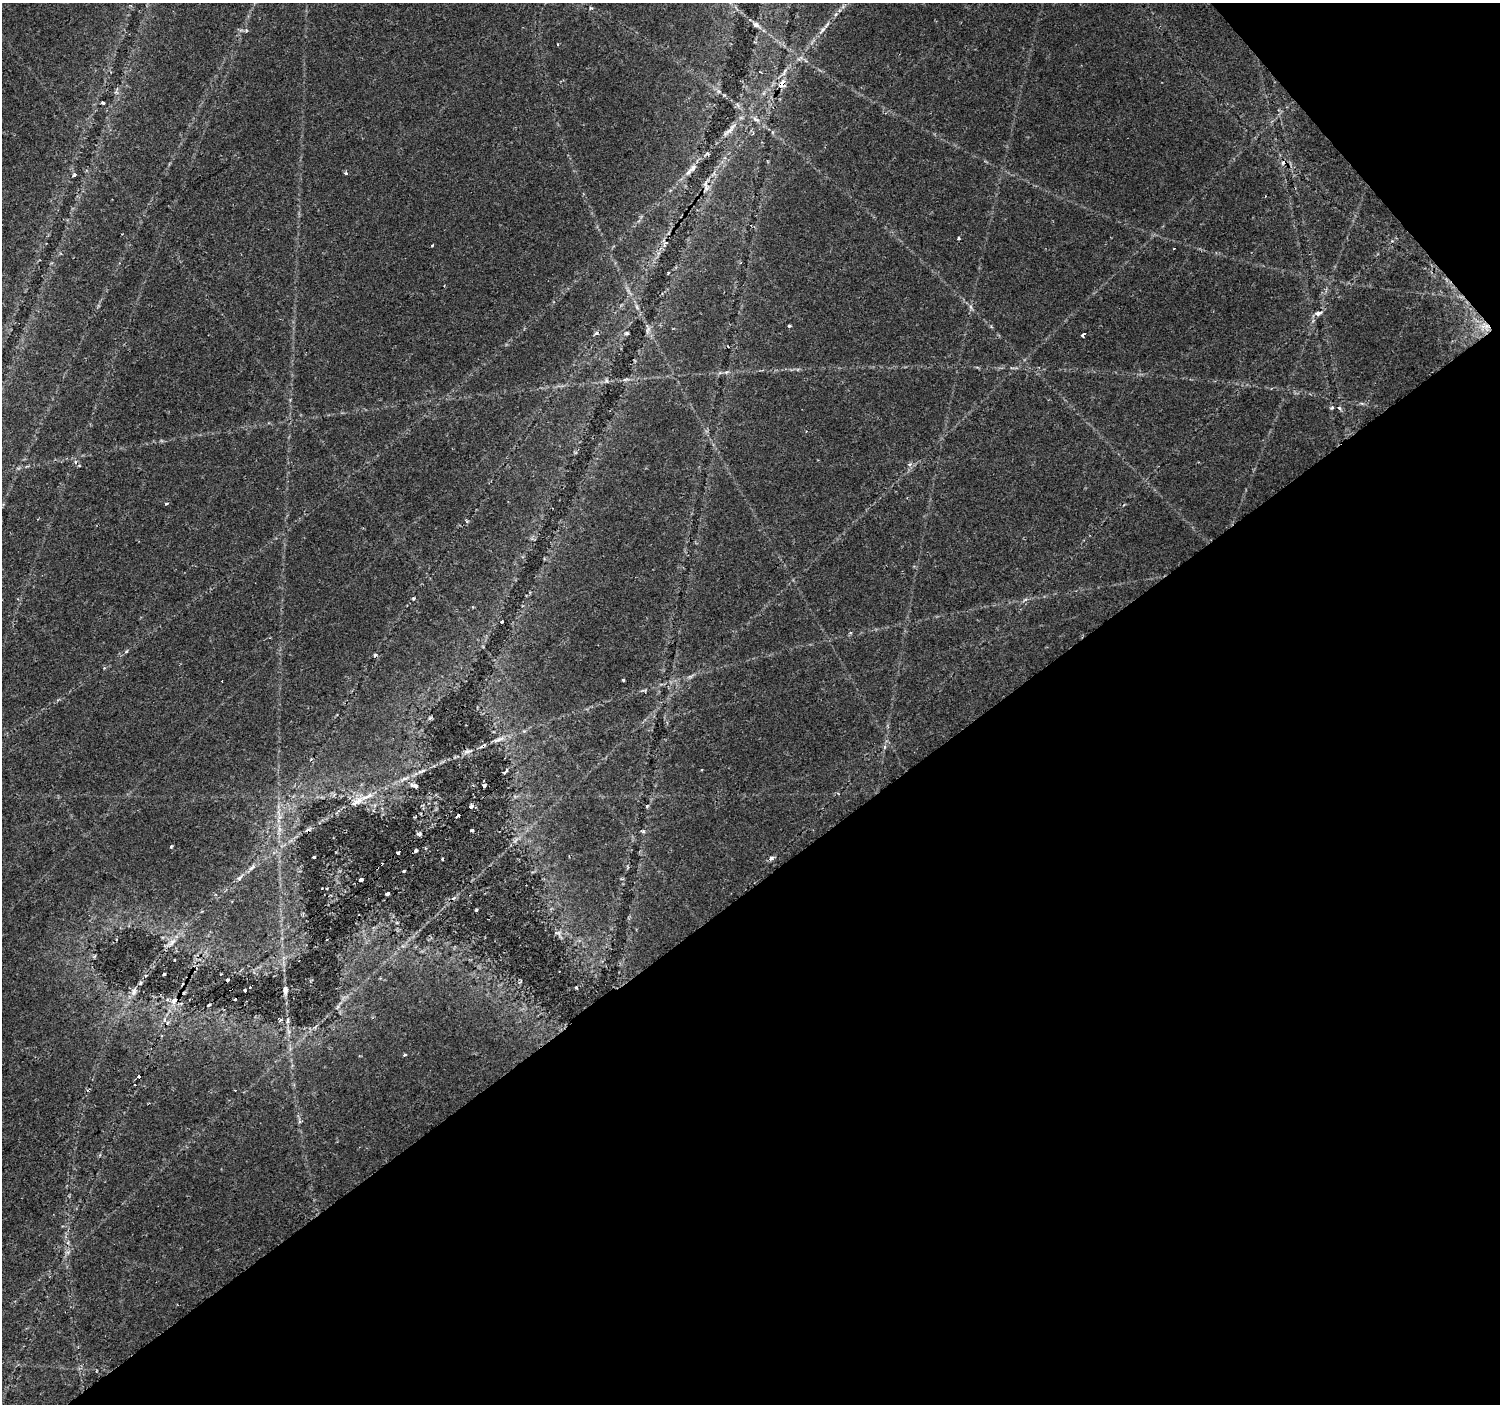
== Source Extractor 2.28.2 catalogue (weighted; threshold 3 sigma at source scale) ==
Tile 12 of 4 x 4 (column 4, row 3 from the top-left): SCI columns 4504-6001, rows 1606-3007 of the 6001 x 5954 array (HDU 1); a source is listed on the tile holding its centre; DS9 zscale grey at full resolution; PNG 1502 x 1406 px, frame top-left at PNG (2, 3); no overlay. Shown black and unused: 39% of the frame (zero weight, under 2 of 3 exposures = <1% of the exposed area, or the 3 px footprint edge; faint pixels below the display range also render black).
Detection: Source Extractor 2.28.2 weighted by HDU 2 'WHT'; one run over the whole footprint, this tile lists its part. Background 0.0351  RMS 0.0034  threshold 0.0151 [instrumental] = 3 sigma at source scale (4.5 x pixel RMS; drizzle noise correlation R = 1.50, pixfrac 1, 0.0396/0.0396 arcsec/px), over >= 5 px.
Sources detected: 94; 17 cosmic-ray / hot-pixel residue — not listed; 3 inside a brighter listed object's ellipse — not listed separately; the other 74 listed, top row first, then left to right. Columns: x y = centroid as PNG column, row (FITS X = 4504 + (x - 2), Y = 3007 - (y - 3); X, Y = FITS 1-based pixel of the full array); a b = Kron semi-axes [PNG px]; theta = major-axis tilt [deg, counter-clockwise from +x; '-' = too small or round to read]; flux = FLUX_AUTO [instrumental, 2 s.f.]
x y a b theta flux
591 8 4 4 - 0.44
756 25 11 6 -31 1.3
822 30 14 4 49 1.4
558 45 3 2 - 0.48
782 84 14 9 55 2.9
103 103 3 3 - 1
756 119 12 4 -25 1.1
730 130 29 6 45 3.1
753 134 5 2 - 0.36
689 172 14 6 52 1.8
346 173 3 3 - 1.9
74 175 4 3 - 0.73
706 186 17 6 -73 2
958 238 4 3 - 0.44
637 307 8 4 -54 0.69
1318 313 9 6 13 1.4
789 326 3 3 - 0.89
1483 326 17 11 76 4.9
648 330 11 5 66 1.1
627 333 5 4 - 0.51
1083 335 4 3 - 1.6
626 379 11 3 15 0.82
606 381 6 5 - 0.66
910 464 6 5 - 1.2
166 504 3 3 - 1.6
467 521 5 4 - 0.54
414 598 4 3 - 0.6
502 622 3 3 - 0.56
126 651 6 4 30 0.49
623 680 4 3 - 0.95
222 681 3 2 - 0.29
430 718 7 4 53 0.5
524 731 5 5 - 0.5
499 739 20 5 22 2.1
468 751 13 3 8 0.87
311 759 5 3 - 0.3
507 770 7 3 74 0.55
702 770 3 2 - 0.3
422 771 13 4 16 1.4
405 778 16 5 22 2.4
416 786 9 6 -30 1.2
367 796 25 6 25 4
647 806 5 4 - 0.43
458 815 5 3 - 2.3
472 830 3 3 - 0.72
419 834 7 5 -4 0.7
515 840 11 3 40 1
171 846 3 3 - 0.5
416 851 5 4 - 0.57
398 853 3 3 - 1.6
314 857 3 3 - 0.5
771 858 6 5 - 1.2
252 867 11 5 36 1.1
404 871 3 3 - 0.43
239 878 9 5 48 0.87
387 894 4 3 - 0.71
476 910 3 3 - 0.4
557 933 11 4 4 1
171 943 18 7 40 2.4
164 974 3 3 - 0.61
250 987 2 2 - 0.32
576 987 4 3 - 0.35
285 990 10 5 90 1.3
245 991 3 3 - 1.7
134 992 13 6 73 1.6
174 1001 9 8 - 1.9
209 1005 3 2 - 0.45
280 1020 6 4 60 0.52
288 1021 7 4 81 0.75
288 1031 7 4 -71 0.83
405 1055 3 3 - 1
139 1076 3 3 - 0.62
235 1090 3 2 - 0.22
299 1122 6 4 72 0.54
Overlapping masked pixels (flux is a lower limit): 3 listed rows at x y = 782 84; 730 130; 1483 326
Unlisted compact peaks at least as high as the median listed source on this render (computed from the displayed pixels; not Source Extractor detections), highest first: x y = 643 831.